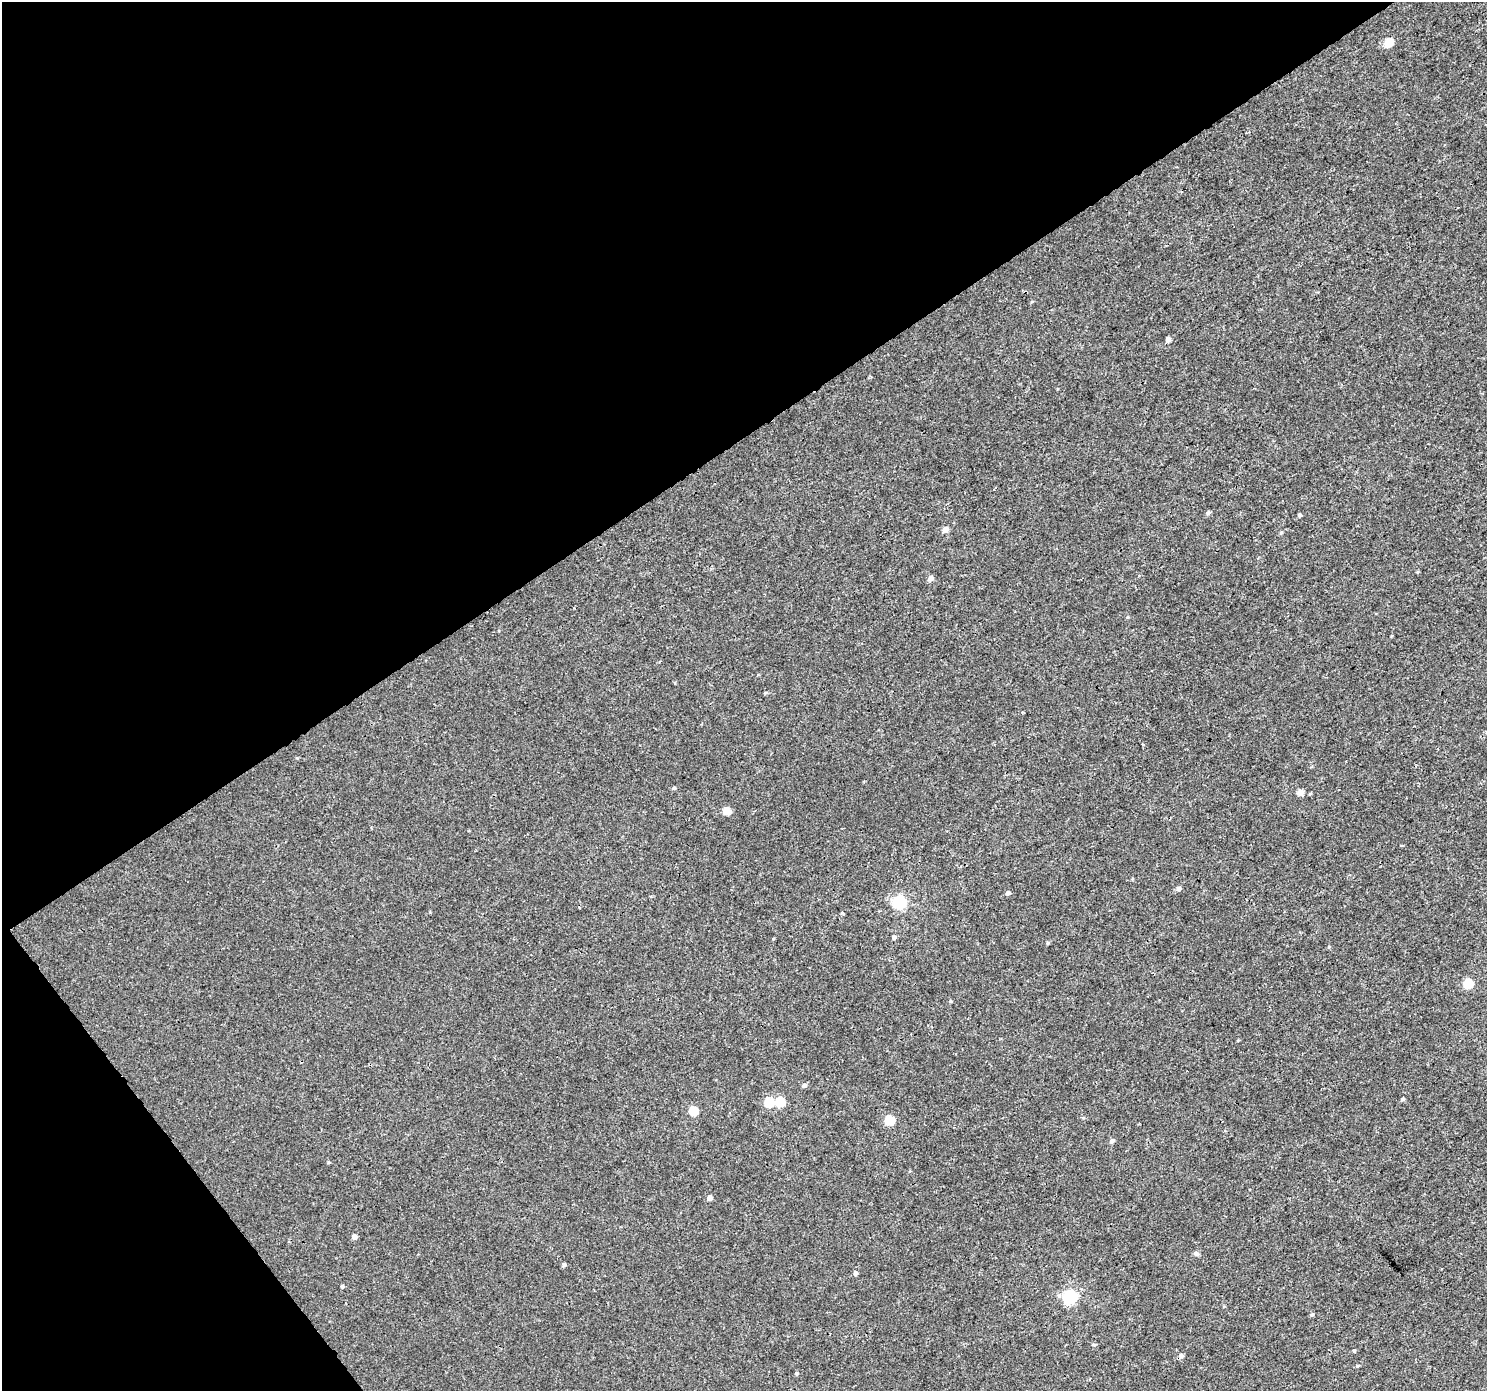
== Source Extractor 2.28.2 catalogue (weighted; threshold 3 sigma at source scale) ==
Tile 5 of 4 x 4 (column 1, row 2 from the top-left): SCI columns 7-1491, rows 2968-4356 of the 5946 x 5873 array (HDU 1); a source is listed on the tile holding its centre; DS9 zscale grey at full resolution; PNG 1489 x 1393 px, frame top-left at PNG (2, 2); no overlay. Shown black and unused: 36% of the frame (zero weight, under 3 of 4 exposures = <1% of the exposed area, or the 3 px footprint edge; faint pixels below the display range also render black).
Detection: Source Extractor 2.28.2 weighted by HDU 2 'WHT'; one run over the whole footprint, this tile lists its part. Background 0.00143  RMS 0.0018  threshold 0.00791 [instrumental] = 3 sigma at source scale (4.5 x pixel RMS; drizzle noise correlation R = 1.50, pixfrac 1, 0.0396/0.0396 arcsec/px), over >= 5 px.
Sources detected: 41; all 41 listed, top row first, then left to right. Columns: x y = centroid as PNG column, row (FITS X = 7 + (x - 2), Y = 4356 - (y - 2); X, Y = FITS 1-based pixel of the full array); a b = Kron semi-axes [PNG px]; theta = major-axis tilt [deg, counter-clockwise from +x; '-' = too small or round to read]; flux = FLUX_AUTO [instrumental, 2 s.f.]
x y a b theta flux
1388 42 5 5 - 5
1168 340 5 4 - 0.86
1208 513 6 5 - 0.38
1299 515 4 4 - 0.34
945 529 6 5 - 1.2
1281 533 5 3 - 0.18
930 578 6 5 - 0.75
1128 617 5 3 - 0.15
765 693 5 4 - 0.18
674 788 4 4 - 0.23
1300 792 5 5 - 1.5
726 811 5 5 - 3.1
1179 889 5 4 - 0.61
1008 893 5 4 - 0.43
899 902 6 6 - 26
843 913 3 3 - 0.38
894 937 5 4 - 0.39
1048 943 5 3 - 0.18
1468 984 5 5 - 8.5
950 1001 4 4 - 0.19
804 1085 6 5 - 0.46
1403 1099 5 4 - 0.25
769 1102 6 5 - 8.7
780 1102 6 5 - 6.1
693 1111 6 5 - 6.5
889 1120 6 5 - 8.6
1112 1141 6 5 - 0.5
329 1162 5 4 - 0.17
710 1198 5 5 - 0.76
354 1237 5 5 - 0.79
1196 1253 6 5 - 0.47
564 1265 5 4 - 0.34
855 1273 5 5 - 0.43
342 1286 5 4 - 0.25
1070 1297 6 6 - 29
1312 1314 5 5 - 0.26
1093 1345 6 3 -8 0.22
1354 1351 4 4 - 0.23
1181 1356 6 5 - 0.56
1358 1366 5 4 - 0.23
796 1373 5 4 - 0.25